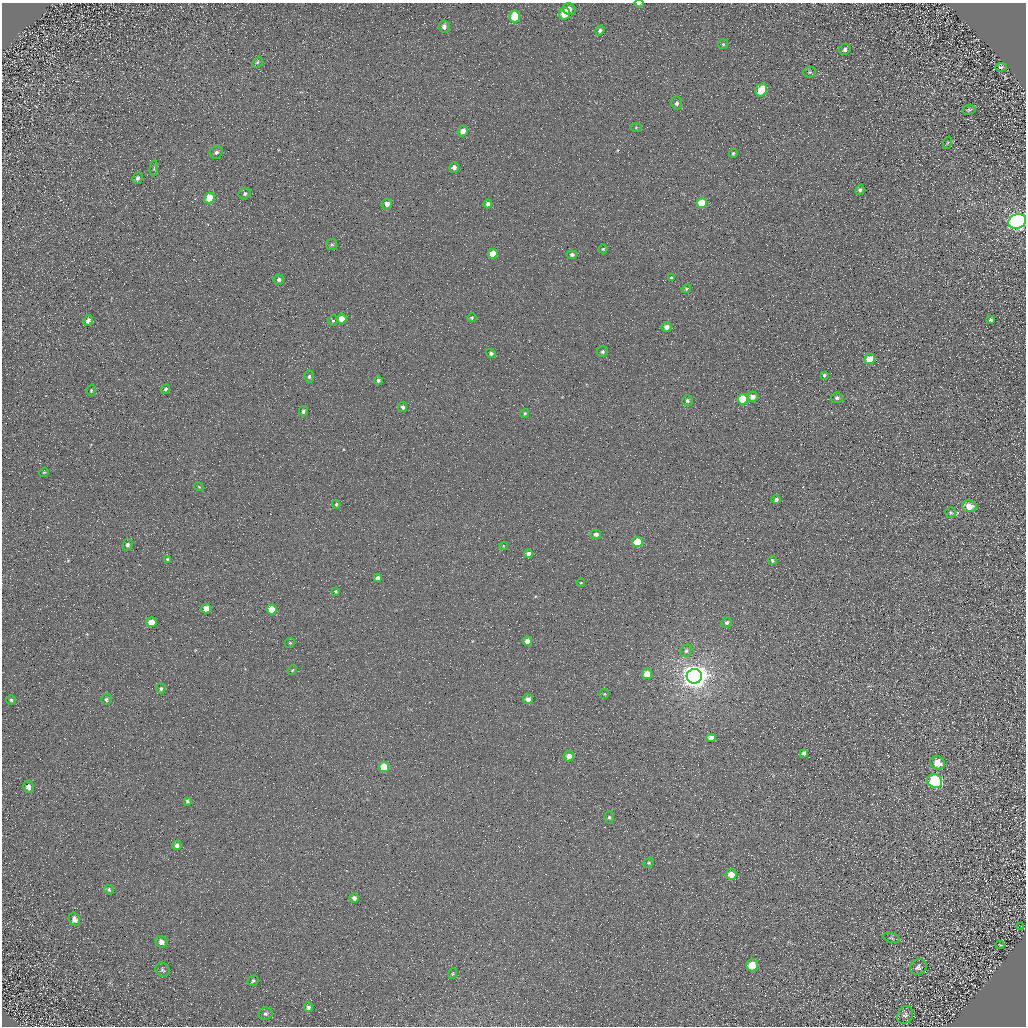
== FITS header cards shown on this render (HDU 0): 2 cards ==
NAXIS1  =                 1024 / Required FITS header
NAXIS2  =                 1024 / Required FITS header

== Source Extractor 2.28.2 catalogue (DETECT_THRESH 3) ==
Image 1024 x 1024 px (HDU 0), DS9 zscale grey, 1 PNG px = 1 image px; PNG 1028 x 1028 px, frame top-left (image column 1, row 1024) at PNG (2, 3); each listed source drawn as its Kron ellipse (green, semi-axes under 4 px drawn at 4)
Background 4.66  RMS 8.7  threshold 26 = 3 sigma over >= 5 px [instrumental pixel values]
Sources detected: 115; all 115 listed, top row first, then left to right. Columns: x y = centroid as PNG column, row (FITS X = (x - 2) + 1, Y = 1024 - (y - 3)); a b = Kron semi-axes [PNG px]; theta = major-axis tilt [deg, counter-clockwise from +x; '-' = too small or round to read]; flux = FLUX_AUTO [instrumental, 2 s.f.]
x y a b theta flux
639 3 4 2 - 960
569 9 6 6 - 3000
564 14 6 5 - 13000
515 16 6 5 - 18000
444 27 6 5 - 2100
600 30 5 4 - 1600
723 44 5 4 - 660
845 49 6 5 - 1600
257 62 6 4 45 960
1001 67 6 4 2 1200
810 72 6 5 - 1000
761 90 7 5 61 15000
677 103 6 5 - 1400
969 110 6 5 - 1000
636 128 5 4 - 650
463 131 5 5 - 4800
947 143 6 4 70 650
216 152 7 6 - 1700
733 153 4 4 - 940
454 167 5 5 - 2900
154 169 8 3 84 790
138 178 6 4 66 1500
860 190 5 4 - 1400
245 194 6 5 - 1200
209 198 5 5 - 12000
702 203 5 5 - 16000
387 204 5 5 - 4200
488 204 4 4 - 2400
1017 221 9 7 25 340000
332 245 5 5 - 990
603 249 4 4 - 750
493 254 5 5 - 11000
572 255 5 4 - 1800
671 278 3 3 - 950
279 279 5 5 - 1600
686 289 5 3 - 680
472 318 5 4 - 680
342 319 5 5 - 6900
88 320 6 4 61 2100
991 320 4 3 - 1000
333 321 5 4 - 870
666 327 5 4 - 3400
602 352 5 5 - 1300
491 353 5 4 - 1500
870 359 5 5 - 12000
824 375 4 3 - 1200
309 376 6 5 - 1200
378 380 4 4 - 1700
165 389 5 3 - 890
91 390 6 4 73 800
753 397 5 5 - 3300
837 398 6 5 - 2200
743 399 5 5 - 21000
687 401 5 5 - 1400
403 407 5 4 - 1400
303 411 5 4 - 1400
525 413 4 4 - 870
44 472 5 3 - 560
199 487 4 3 - 460
776 500 5 4 - 1700
336 504 4 3 - 810
969 506 7 6 - 7900
951 513 5 5 - 890
596 534 5 4 - 2100
637 542 5 5 - 17000
127 545 6 5 - 1600
503 546 4 3 - 410
528 554 4 4 - 2600
168 559 3 3 - 740
772 560 4 4 - 1300
378 578 4 4 - 2200
581 583 4 3 - 450
336 591 3 2 - 540
206 609 5 5 - 4800
272 609 5 5 - 14000
151 622 5 5 - 7000
726 622 5 5 - 1500
527 641 4 4 - 5100
290 643 5 4 - 680
686 651 6 5 - 1500
292 670 5 4 - 600
647 674 5 5 - 10000
694 676 7 7 - 810000
161 689 5 5 - 1100
604 694 5 4 - 690
106 699 5 5 - 1200
528 699 5 5 - 3500
11 700 5 5 - 880
711 738 5 4 - 3500
803 753 4 4 - 1500
569 756 5 5 - 4300
937 763 7 6 - 8800
384 767 5 5 - 12000
935 781 8 6 -28 72000
28 787 6 5 - 2900
187 801 3 3 - 760
609 817 6 5 - 1200
177 846 4 4 - 1700
649 863 5 4 - 730
731 875 5 5 - 7100
109 890 5 4 - 930
354 898 5 5 - 1900
74 919 7 5 -67 2500
1021 926 2 2 - 280
891 938 9 4 -16 1000
161 942 6 5 - 2900
1000 945 4 3 - 430
752 965 6 5 - 12000
918 967 8 7 - 2100
162 970 7 6 - 1400
452 974 5 3 - 580
253 981 6 5 - 980
308 1007 5 4 - 1400
265 1014 7 6 - 1500
905 1015 9 7 61 2200
At the frame edge (FLAGS 8, measured only in part): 2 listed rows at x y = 639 3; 1017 221